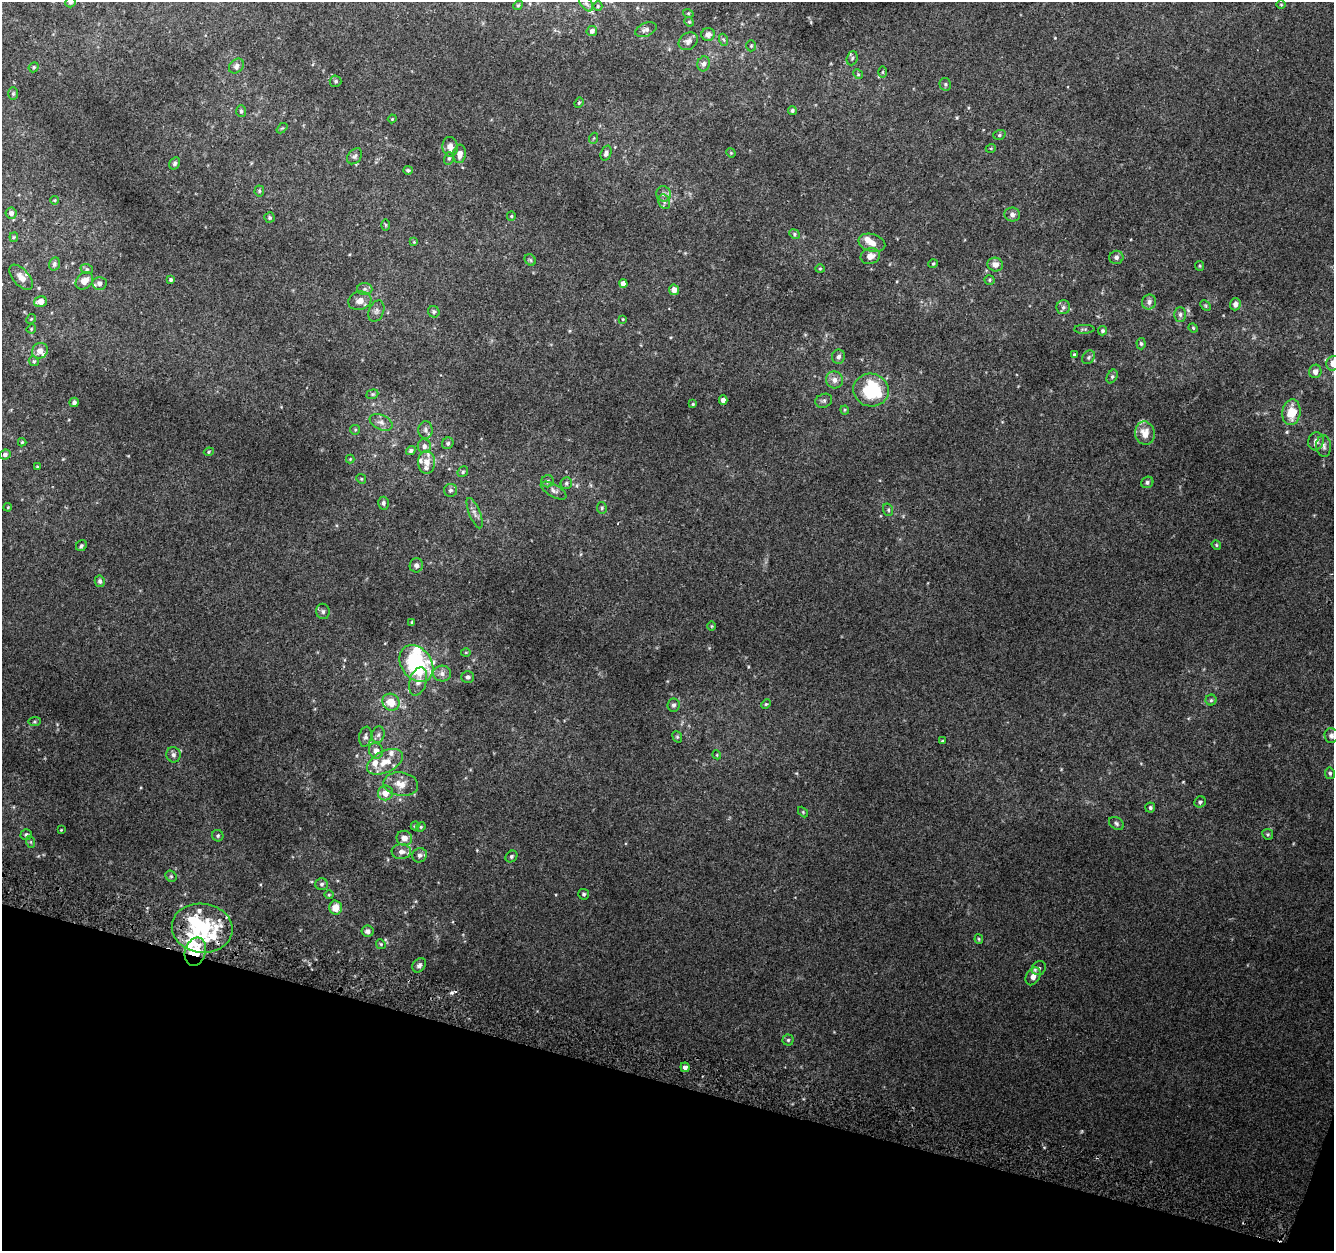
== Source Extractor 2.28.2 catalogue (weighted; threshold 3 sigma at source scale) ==
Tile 15 of 4 x 4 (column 3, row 4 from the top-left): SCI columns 2696-4027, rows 329-1577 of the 5374 x 5589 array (HDU 1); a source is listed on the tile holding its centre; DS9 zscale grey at full resolution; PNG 1336 x 1253 px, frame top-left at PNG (2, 2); each listed source drawn as its Kron ellipse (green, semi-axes under 4 px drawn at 4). Shown black and unused: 14% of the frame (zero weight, under 2 of 3 exposures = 2% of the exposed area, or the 3 px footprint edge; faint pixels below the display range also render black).
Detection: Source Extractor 2.28.2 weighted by HDU 2 'WHT'; one run over the whole footprint, this tile lists its part. Background 0.0855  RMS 0.011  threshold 0.0512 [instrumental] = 3 sigma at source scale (4.5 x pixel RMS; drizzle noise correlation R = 1.50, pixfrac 1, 0.0396/0.0396 arcsec/px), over >= 5 px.
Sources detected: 206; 1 too faint to see at this stretch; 1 cosmic-ray / hot-pixel residue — neither listed nor drawn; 17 inside a brighter listed object's ellipse — not listed separately; the other 187 listed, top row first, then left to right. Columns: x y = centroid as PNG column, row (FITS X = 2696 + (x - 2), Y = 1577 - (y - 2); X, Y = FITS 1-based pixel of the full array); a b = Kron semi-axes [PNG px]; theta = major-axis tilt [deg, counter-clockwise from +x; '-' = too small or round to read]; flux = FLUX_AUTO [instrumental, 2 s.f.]
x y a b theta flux
70 2 5 5 - 2.6
586 4 9 5 -52 2.8
518 5 5 4 - 1.4
1281 5 5 3 - 0.96
598 6 5 4 - 1.3
688 13 5 3 - 1
689 22 5 4 - 1.4
646 30 11 6 23 4.5
592 31 5 5 - 4.8
708 34 7 6 - 4.8
724 40 6 4 -70 1.8
688 41 10 8 34 5.2
751 46 5 5 - 1.6
852 58 7 5 68 2.3
704 64 7 6 - 3.9
236 66 8 6 44 4.4
34 67 5 4 - 1.7
883 72 6 4 90 1.3
858 74 5 4 - 1.3
336 81 6 6 - 2.1
945 84 6 5 - 2.2
13 94 6 5 - 1.8
579 103 5 4 - 1.4
792 110 4 4 - 1.7
241 111 6 5 - 2.1
392 119 4 3 - 1
282 128 6 4 42 1.4
999 135 6 5 - 1.9
594 138 5 3 - 1
450 147 10 8 -85 7
991 148 5 3 - 1.1
606 153 8 5 70 3.7
731 153 5 4 - 1
460 154 9 6 83 8.2
355 156 9 6 50 3
449 158 6 5 - 2.1
175 163 6 5 - 2.3
408 170 5 4 - 2
259 191 5 5 - 1.4
663 194 8 7 - 4.4
54 200 4 4 - 0.91
664 202 7 5 -70 2.7
11 213 6 5 - 4.1
1012 215 8 7 - 4
511 216 5 4 - 1.3
270 218 5 5 - 2.1
386 225 6 4 -89 1.3
794 234 5 4 - 1.7
14 237 5 4 - 1.3
414 242 4 4 - 1
872 243 14 8 -16 11
870 256 10 8 15 9.7
1116 257 7 6 - 3.2
530 260 6 5 - 1.9
54 264 7 5 75 2.8
933 264 5 4 - 1.3
995 265 8 7 - 7.8
1200 266 5 4 - 1.2
87 269 6 5 - 1.9
820 269 4 4 - 1.1
21 277 15 8 -49 8.9
171 280 4 4 - 2.1
990 280 5 4 - 1.4
84 281 10 7 45 10
99 283 7 6 - 5.6
623 284 4 4 - 7.4
365 289 7 6 - 3.1
674 290 5 5 - 7.7
360 301 12 9 15 8.4
40 302 6 5 - 11
1149 302 7 7 - 5.2
1235 304 6 5 - 4.7
1205 306 6 4 -45 1.4
1063 307 7 6 - 3.5
376 311 11 7 69 4
434 312 6 5 - 2.3
1180 314 7 5 -89 2.7
31 319 5 4 - 1.2
623 319 3 2 - 0.87
1193 328 5 4 - 1.3
31 329 5 3 - 1.1
1084 329 10 4 2 2
1102 331 4 4 - 2
1141 344 6 4 -86 2.1
40 351 8 7 - 7.5
1074 354 4 4 - 1.1
838 357 7 6 - 4.3
1088 357 7 5 52 2.3
34 361 5 4 - 1.5
1333 363 7 6 - 9.6
1315 371 7 6 - 5.5
1112 377 7 5 63 2.1
834 380 8 8 - 6.6
871 390 18 16 -10 76
372 394 6 4 20 1.7
723 400 4 4 - 5.8
824 401 8 6 23 3.2
74 402 5 4 - 2.7
693 404 4 4 - 1.3
845 410 4 4 - 1.3
1291 412 13 9 82 23
381 422 12 7 -24 5.8
355 430 5 4 - 1.3
425 430 9 7 -89 3.8
1145 433 11 10 - 14
1316 441 9 7 72 5.2
22 442 4 4 - 1.3
448 443 6 5 - 2.3
424 446 7 6 - 4.8
1324 446 11 7 -85 4.1
411 451 5 4 - 2.7
209 452 5 4 - 1.4
5 455 5 4 - 3.3
350 459 4 4 - 1
426 462 11 8 90 10
37 467 4 3 - 1.2
463 472 6 5 - 1.9
361 479 5 4 - 1.3
548 481 6 6 - 2.7
1147 482 6 5 - 2.6
566 483 6 5 - 2.3
450 490 6 6 - 2.8
553 490 14 6 -31 4.8
383 503 6 5 - 2.8
8 507 4 3 - 0.91
602 508 5 5 - 1.9
888 510 6 5 - 1.9
475 513 16 5 -68 5.1
1216 545 5 4 - 1.2
81 546 6 5 - 1.9
416 565 7 6 - 3.4
100 581 6 5 - 2.9
323 611 8 6 -78 2.8
412 622 4 3 - 1.1
712 626 5 3 - 1.1
466 653 5 3 - 1.1
416 663 20 15 -53 130
442 674 9 8 - 5.6
468 677 6 5 - 2.8
418 682 14 8 73 8.2
1211 700 5 5 - 1.9
391 702 9 8 - 19
766 704 5 4 - 1.4
673 705 6 6 - 3
35 722 6 4 6 1.5
378 735 8 6 74 3.2
1331 736 7 7 - 4.1
365 737 10 6 80 3.5
677 737 6 4 -68 1.6
942 741 4 3 - 1.1
376 751 8 7 - 7.4
173 755 8 7 - 3.7
717 755 4 3 - 0.96
385 762 19 11 26 19
1330 773 5 5 - 2.1
401 784 17 12 -9 15
385 793 7 7 - 13
1200 802 6 5 - 2.5
1150 807 5 5 - 2.2
803 812 6 4 -46 1.2
1116 823 8 5 -35 2.6
415 826 4 4 - 1.5
421 827 5 4 - 1.4
61 830 3 2 - 0.74
1268 834 6 5 - 1.7
26 835 5 5 - 2.1
218 836 6 5 - 2.2
404 838 8 7 - 9
31 842 6 4 -72 1.3
401 852 10 7 2 5.5
420 855 7 6 - 4
511 856 6 5 - 2.1
171 876 6 5 - 1.8
322 884 6 6 - 2.3
584 894 5 5 - 2.1
329 895 4 4 - 1.2
335 908 7 6 - 12
202 928 30 24 -7 97
367 931 6 5 - 3.8
979 939 4 4 - 1.2
381 944 5 4 - 1.5
195 952 14 10 72 27
419 965 8 6 51 3.6
1039 968 7 6 - 3
1033 976 9 7 60 7.4
788 1040 5 5 - 1.7
685 1067 5 4 - 4.8
Overlapping masked pixels (flux is a lower limit): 2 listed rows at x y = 202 928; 195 952
Isophote crosses this tile's border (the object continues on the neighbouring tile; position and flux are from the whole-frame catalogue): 2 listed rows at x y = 70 2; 1333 363